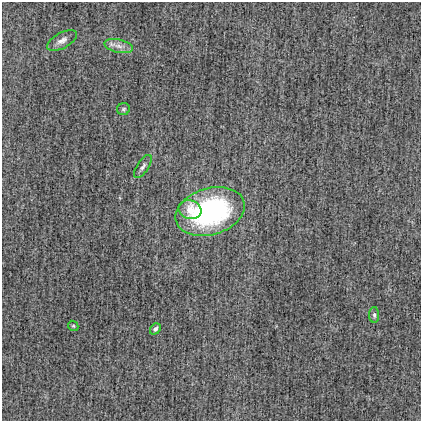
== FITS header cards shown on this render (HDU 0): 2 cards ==
NAXIS1  =                  419
NAXIS2  =                  419

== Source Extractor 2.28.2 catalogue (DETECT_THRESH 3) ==
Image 419 x 419 px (HDU 0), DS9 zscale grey, 1 PNG px = 1 image px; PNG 423 x 423 px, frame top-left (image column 1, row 419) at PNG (2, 2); each listed source drawn as its Kron ellipse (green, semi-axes under 4 px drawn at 4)
Background 5.70e-04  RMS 0.019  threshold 0.0561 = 3 sigma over >= 5 px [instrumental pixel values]
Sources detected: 9; all 9 listed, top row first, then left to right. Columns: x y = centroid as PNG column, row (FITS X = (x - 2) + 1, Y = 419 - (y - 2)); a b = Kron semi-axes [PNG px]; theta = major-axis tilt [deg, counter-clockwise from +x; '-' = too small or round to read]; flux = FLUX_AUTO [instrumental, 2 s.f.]
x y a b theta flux
62 40 16 7 28 7.5
119 46 14 6 -13 8.4
123 109 6 6 - 2.3
143 167 13 6 57 4.7
190 210 11 9 -18 13
210 212 35 23 17 230
374 315 8 5 -89 2.8
73 326 5 4 - 1.6
155 329 6 4 50 3.7